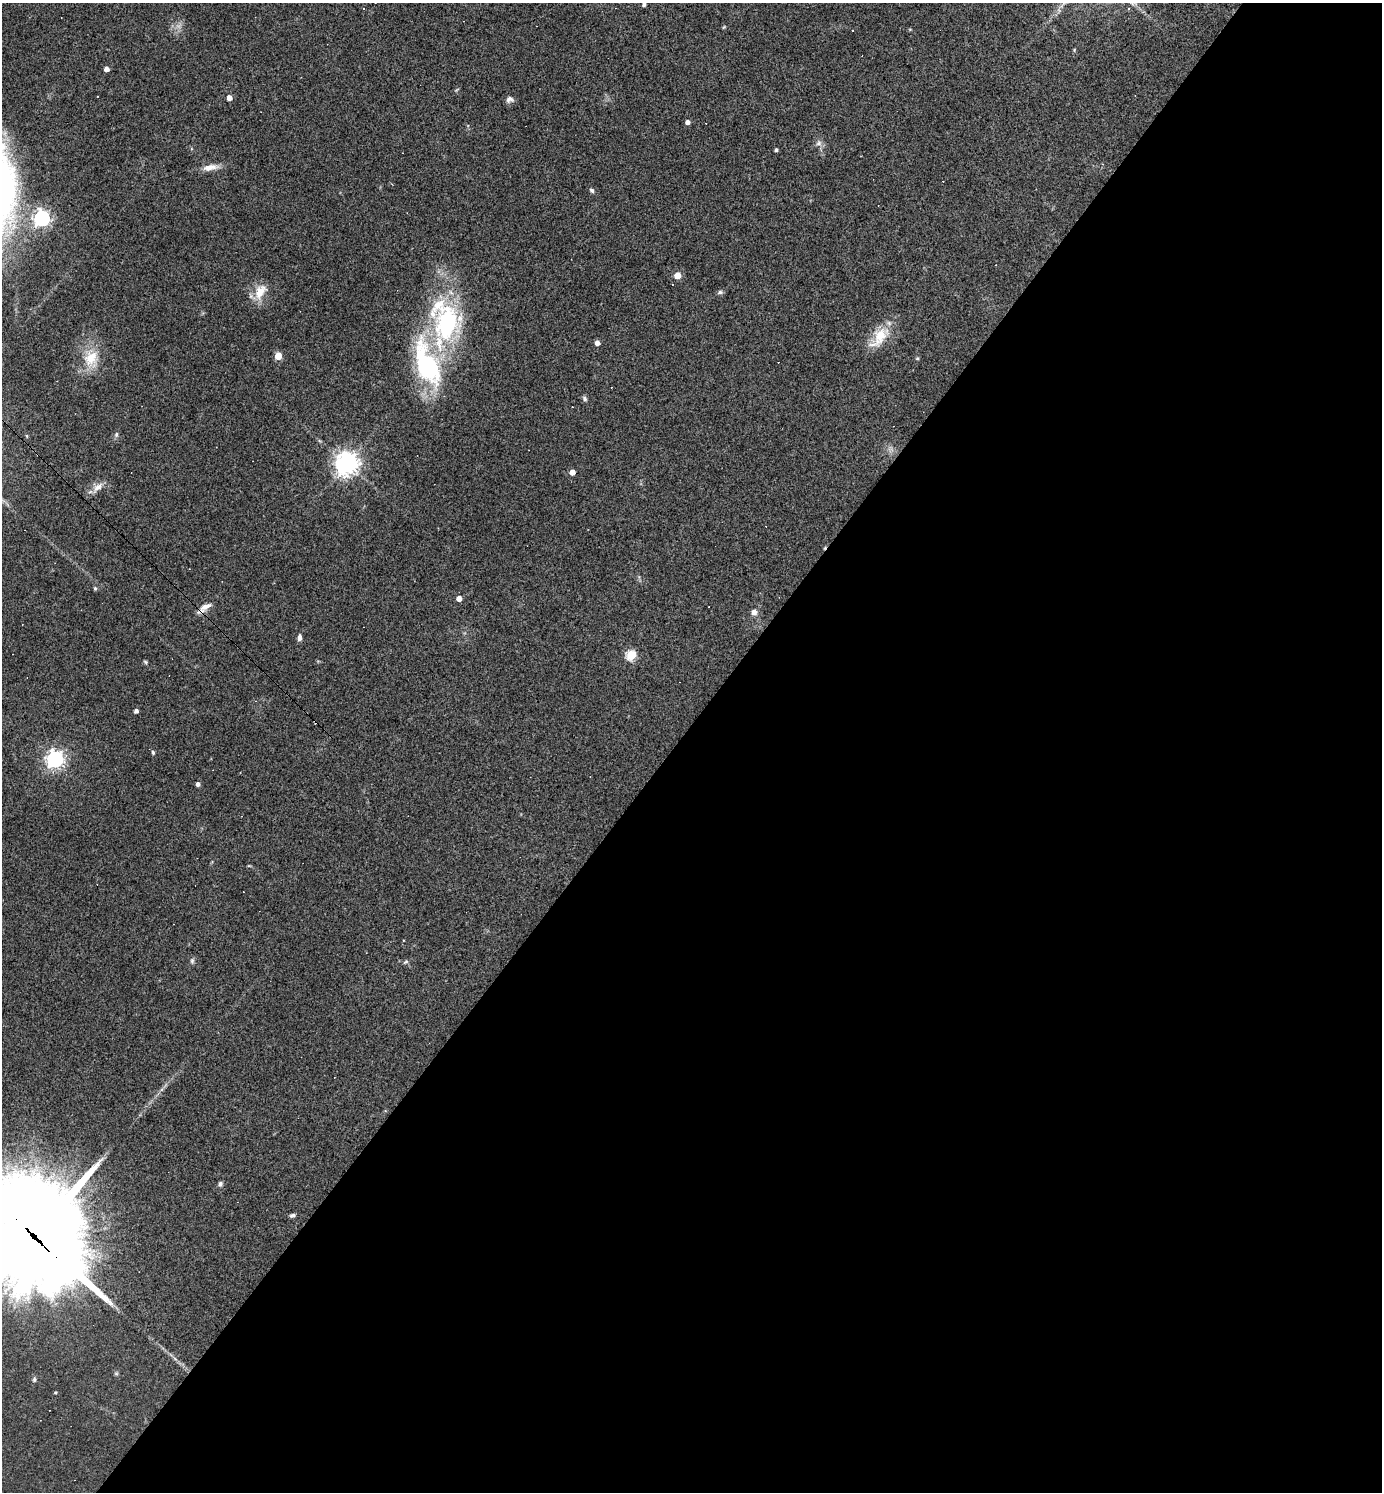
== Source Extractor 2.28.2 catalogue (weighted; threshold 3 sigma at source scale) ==
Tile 12 of 4 x 4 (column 4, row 3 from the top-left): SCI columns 4290-5669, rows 1491-2980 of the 5962 x 5960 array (HDU 1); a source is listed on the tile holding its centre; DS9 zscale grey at full resolution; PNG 1384 x 1494 px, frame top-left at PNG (2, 3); no overlay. Shown black and unused: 51% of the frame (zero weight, under 3 of 4 exposures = <1% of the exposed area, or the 3 px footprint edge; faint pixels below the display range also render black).
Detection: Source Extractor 2.28.2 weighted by HDU 2 'WHT'; one run over the whole footprint, this tile lists its part. Background 0.0419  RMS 0.0048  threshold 0.0218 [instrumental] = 3 sigma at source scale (4.5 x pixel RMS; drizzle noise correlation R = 1.50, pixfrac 1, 0.05/0.05 arcsec/px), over >= 5 px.
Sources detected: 71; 3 too faint to see at this stretch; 15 cosmic-ray / hot-pixel residue — not listed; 2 inside a brighter listed object's ellipse — not listed separately; the other 51 listed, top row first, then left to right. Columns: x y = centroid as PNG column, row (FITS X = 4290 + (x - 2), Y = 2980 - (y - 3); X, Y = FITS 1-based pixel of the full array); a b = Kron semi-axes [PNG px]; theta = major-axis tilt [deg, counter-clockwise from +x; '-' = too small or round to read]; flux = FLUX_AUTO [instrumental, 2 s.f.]
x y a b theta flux
644 4 5 4 - 1.6
1128 8 4 3 - 0.49
724 27 6 3 45 0.48
910 29 6 3 18 0.44
1074 50 5 4 - 0.51
106 69 4 4 - 2.7
456 90 7 3 31 0.53
229 98 4 4 - 4
510 99 10 8 10 2.1
687 122 5 4 - 2.1
819 143 9 9 - 2.2
776 150 4 3 - 0.94
1103 164 4 3 - 0.36
210 167 24 8 9 4.9
6 190 5 4 - 4.5
592 190 7 5 -48 1.2
42 218 6 6 - 170
677 275 5 5 - 8.8
260 291 24 14 63 8.6
720 292 8 5 2 1.1
446 323 58 37 77 76
880 336 31 18 53 14
597 343 4 4 - 2.9
278 356 5 5 - 14
91 358 28 21 89 15
917 358 5 4 - 0.58
584 398 8 6 -60 1.1
116 435 7 5 75 1.2
347 463 8 7 - 440
572 472 4 4 - 4.4
97 487 19 9 40 4.4
95 588 6 5 - 0.79
459 598 4 4 - 4.2
205 607 18 8 29 4.3
754 612 8 8 - 2.5
299 637 8 5 85 1.7
631 655 5 5 - 37
145 662 6 4 -25 0.69
136 711 4 4 - 1.7
153 752 6 4 -83 0.76
55 759 7 6 - 230
198 784 4 4 - 2
192 961 9 6 90 1.1
406 962 8 4 36 0.87
220 1184 7 6 - 1.2
293 1215 8 5 7 1.2
34 1237 47 36 -48 9000
175 1359 6 4 -20 0.79
116 1373 6 5 - 0.74
34 1380 7 5 76 0.93
55 1392 4 3 - 0.52
Overlapping masked pixels (flux is a lower limit): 2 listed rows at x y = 205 607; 34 1237
Isophote crosses this tile's border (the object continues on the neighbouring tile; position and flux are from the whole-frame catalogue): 2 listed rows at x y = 644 4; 34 1237